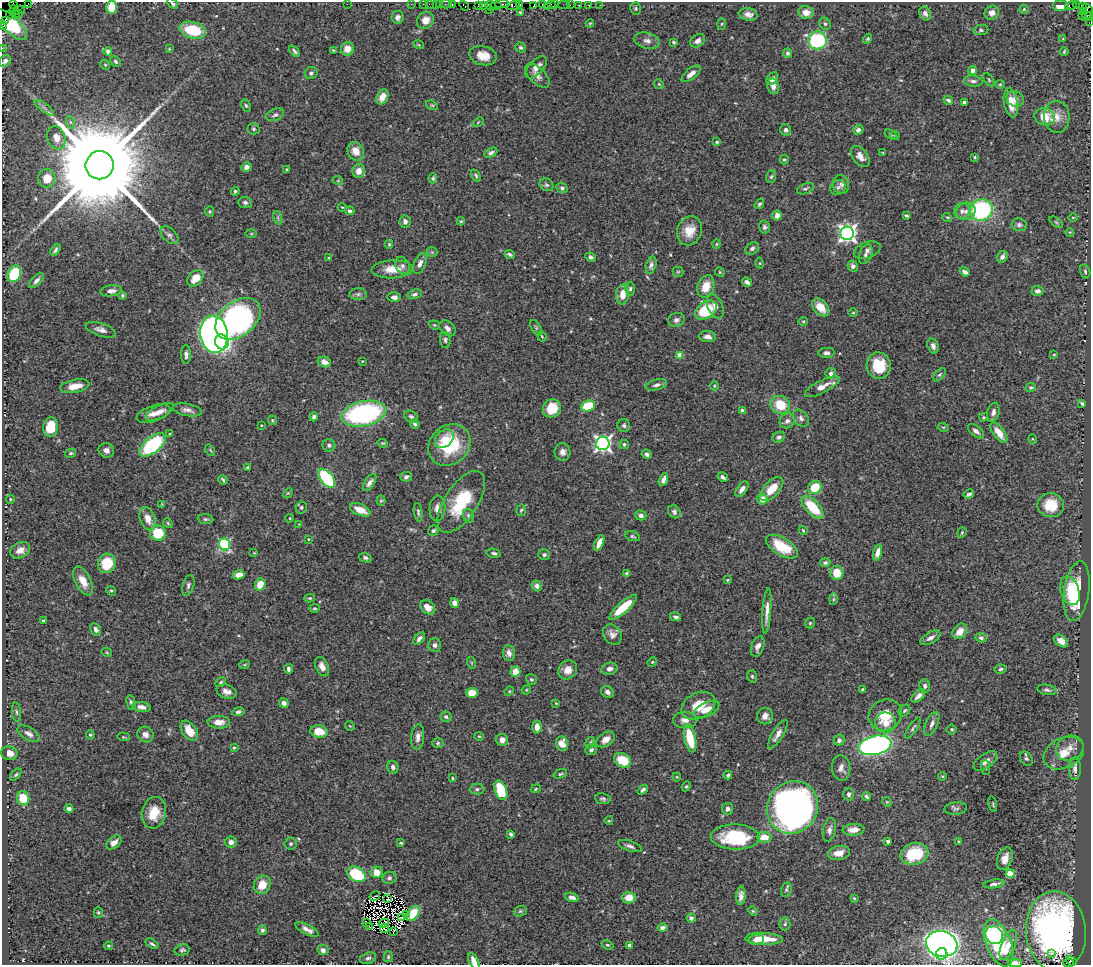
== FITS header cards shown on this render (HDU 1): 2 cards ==
NAXIS1  =                 1089
NAXIS2  =                  963

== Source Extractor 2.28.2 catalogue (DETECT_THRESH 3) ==
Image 1089 x 963 px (HDU 1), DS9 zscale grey, 1 PNG px = 1 image px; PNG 1093 x 967 px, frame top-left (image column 1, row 963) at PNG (2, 2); each listed source drawn as its Kron ellipse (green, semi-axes under 4 px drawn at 4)
Background 0.85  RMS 0.036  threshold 0.107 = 3 sigma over >= 5 px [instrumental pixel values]
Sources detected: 512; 7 with non-positive FLUX_AUTO (blend fragments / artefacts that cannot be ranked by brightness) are neither listed nor drawn; of the other 505, the 500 brightest by FLUX_AUTO listed and drawn (5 fainter detections omitted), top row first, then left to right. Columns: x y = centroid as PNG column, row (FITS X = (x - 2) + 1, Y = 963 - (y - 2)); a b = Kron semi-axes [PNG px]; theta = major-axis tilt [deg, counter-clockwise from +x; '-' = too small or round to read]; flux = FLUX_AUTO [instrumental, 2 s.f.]
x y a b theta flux
28 3 2 2 - 61
172 3 6 4 -41 7.2
14 4 4 2 - 59
347 4 2 2 - 38
411 4 2 2 - 25
423 4 2 2 - 34
429 4 2 2 - 36
436 4 2 2 - 22
440 4 3 2 - 28
446 4 6 2 0 32
502 4 7 2 -1 210
520 4 4 3 - 100
543 4 3 3 - 140
551 4 3 2 - 74
554 4 4 3 - 65
452 5 3 2 - 12
483 5 4 2 - 110
564 5 6 2 0 55
570 5 2 2 - 14
578 5 3 3 - 85
589 5 3 3 - 71
600 5 2 2 - 12
1071 5 6 3 13 320
1076 5 3 2 - 9.9
464 6 5 3 - 190
478 6 4 2 - 110
490 6 5 5 - 250
496 6 6 4 4 700
513 6 7 4 13 390
534 6 4 3 - 120
547 6 2 2 - 170
1061 6 8 5 0 22
1083 6 3 2 - 99
112 7 6 5 - 61
636 8 6 5 - 4.1
1024 9 5 4 - 3
14 10 5 2 - 140
21 10 4 2 - 120
489 10 2 2 - 6.4
1088 11 8 5 -72 530
806 12 8 6 -5 21
1083 12 3 2 - 65
521 13 4 3 - 5.1
925 13 7 5 -63 10
992 13 7 6 - 14
15 14 3 2 - 87
19 14 3 2 - 66
748 14 9 6 -10 15
10 15 4 2 - 110
1082 16 2 2 - 68
1086 16 3 3 - 140
1090 16 4 2 - 330
397 17 6 6 - 9.1
5 20 3 2 - 200
425 20 9 8 - 20
1089 22 2 2 - 51
590 23 4 3 - 2.4
722 24 6 4 88 2.2
825 24 6 5 - 5.1
2 25 5 2 - 140
11 25 20 8 -43 390
193 30 13 8 -14 110
981 30 7 5 8 4.6
868 39 5 4 - 3.7
1063 39 3 2 - 2.4
817 40 9 9 - 200
647 41 13 8 -14 14
698 41 8 6 36 12
674 42 3 3 - 4.1
419 45 5 3 - 2.3
521 47 5 4 - 5.1
2 48 2 2 - 43
169 49 4 3 - 2.5
347 49 7 6 - 28
333 50 4 2 - 2.4
108 51 4 4 - 12
295 51 7 3 -48 5.1
1064 52 4 3 - 2.9
788 53 5 4 - 5.5
483 56 14 9 -12 34
5 61 6 5 - 8.3
115 61 6 4 -47 5.3
105 65 5 4 - 2.9
536 67 14 7 46 20
973 70 4 4 - 12
311 73 6 6 - 5.3
691 74 11 5 38 16
537 75 15 8 -43 16
772 79 7 5 55 11
989 80 7 3 -55 3.1
973 81 9 5 -7 8.6
659 84 5 4 - 2.8
1000 84 4 4 - 2.6
773 86 8 6 -78 13
382 97 8 5 64 25
1015 99 9 7 -34 14
948 100 5 4 - 6.3
964 102 3 3 - 4
1011 103 15 7 -80 39
246 105 6 4 -63 3.9
432 105 6 4 -21 3.1
44 108 11 3 -35 6.5
275 115 9 5 24 7.4
1045 117 10 8 -18 59
1057 117 16 13 -86 28
70 122 6 4 -71 4.7
478 122 6 3 38 2.2
253 129 6 5 - 4.5
786 130 6 5 - 7.4
858 130 5 5 - 8.1
890 134 6 4 -31 2.8
895 135 5 3 - 2.3
56 138 12 8 -71 22
717 142 4 3 - 3.2
356 151 9 8 - 29
491 153 7 4 27 6.2
883 153 4 2 - 1.8
860 156 12 7 -53 16
975 157 3 3 - 3.4
784 160 5 4 - 3.2
100 165 14 14 - 77000
247 167 5 4 - 11
287 170 4 3 - 3.5
359 171 7 6 - 22
476 176 6 4 -58 4.1
771 177 6 5 - 4.3
47 178 9 8 - 41
433 178 5 4 - 3.8
338 181 5 3 - 2.1
841 184 9 8 - 8.6
546 185 7 6 - 5.4
838 187 8 7 - 7.2
562 188 6 5 - 5.3
806 189 9 5 22 5.2
235 191 4 4 - 4.1
245 202 7 6 - 6.3
759 204 6 4 55 4.5
342 207 4 3 - 2
981 210 11 10 - 270
210 211 5 4 - 3.2
350 211 5 4 - 6.3
962 211 8 7 - 9.9
966 211 10 8 23 15
777 215 5 4 - 15
906 215 3 3 - 3.4
947 217 5 3 - 2.3
1073 217 5 3 - 2.2
278 218 7 4 -72 4.7
461 221 4 4 - 2.2
405 222 6 5 - 7.8
1056 222 8 4 -35 3.3
1019 225 7 6 - 6.3
764 227 6 5 - 5.8
690 231 15 12 66 38
1070 232 4 3 - 2.1
251 233 5 3 - 2.3
847 233 7 6 - 1100
169 235 10 6 -44 7.9
389 244 4 4 - 3
717 244 5 3 - 2.3
752 248 7 5 36 6.9
55 250 6 4 58 6.2
867 250 14 8 18 12
432 252 5 5 - 3.7
510 254 5 3 - 4.7
866 254 10 6 66 9.4
591 257 5 4 - 6.1
1002 257 6 5 - 8.1
328 258 4 3 - 2.5
420 263 11 5 69 11
760 263 5 3 - 2.2
651 265 9 5 77 7.9
402 266 9 7 -60 9.4
853 266 5 5 - 9.3
392 269 21 9 2 37
1085 271 7 5 -74 4.5
678 272 5 5 - 3
720 272 5 4 - 2.8
965 272 5 4 - 11
14 274 8 6 65 130
195 278 9 7 47 36
36 280 9 4 46 9
747 282 5 3 - 11
706 286 11 8 68 35
630 289 7 5 88 5
111 291 11 5 6 12
1037 291 6 5 - 9.3
358 294 8 6 1 6
415 294 7 4 17 6.3
623 294 10 6 81 29
122 295 4 3 - 3.7
394 297 6 5 - 10
715 306 13 7 -67 12
821 307 10 7 -49 34
706 310 12 8 35 130
853 313 5 3 - 2.4
238 319 25 17 39 770
676 320 8 7 - 8.3
803 321 5 3 - 2.4
434 325 5 4 - 2.7
447 328 9 6 -43 12
536 328 8 4 -57 3.9
101 330 16 6 -18 14
214 334 19 13 -81 1700
542 336 5 4 - 2.5
707 337 8 5 -4 14
445 340 8 5 -86 5.4
222 342 7 6 - 320
933 346 7 5 -73 9.3
826 353 8 5 1 6.6
186 354 9 5 90 8.7
680 355 4 4 - 35
1054 355 4 2 - 2
362 361 3 2 - 1.8
324 362 7 5 -16 17
879 366 13 12 - 69
831 373 5 5 - 8.1
940 375 8 4 48 4.1
656 385 11 5 14 8.8
75 386 15 6 11 34
714 386 5 3 - 2.3
822 387 19 6 27 24
1031 387 5 4 - 3
1082 403 4 3 - 4
780 405 10 8 -30 60
588 406 7 5 20 75
552 408 9 8 - 66
187 410 15 6 -11 12
742 410 4 4 - 6.9
160 412 15 6 27 17
993 412 9 6 77 11
153 414 17 8 18 19
363 414 22 12 11 400
314 417 4 4 - 5.4
411 417 7 5 -32 6.8
984 417 4 3 - 3.2
801 418 10 7 -52 8.5
272 420 5 4 - 2.7
787 421 8 7 - 9.1
415 424 5 4 - 6.4
261 425 3 2 - 1.7
624 425 6 6 - 5.7
51 427 10 7 84 57
943 427 5 3 - 2.9
976 431 9 5 -39 9.8
999 433 12 5 -54 33
170 434 4 3 - 3
779 437 6 5 - 6.2
444 439 11 8 45 26
1033 439 4 3 - 2
382 443 5 3 - 2.5
603 443 6 6 - 850
624 444 5 4 - 5.4
152 445 16 7 39 230
329 445 6 6 - 5.9
449 445 23 19 41 140
106 450 8 7 - 12
210 450 6 3 -55 2.8
562 452 9 8 - 12
71 453 5 4 - 4.2
647 454 5 4 - 7.9
248 467 4 4 - 4.3
406 477 6 4 8 6.4
723 477 5 3 - 6.9
327 478 11 6 -51 220
223 480 5 3 - 3.6
663 480 7 4 66 13
369 483 10 4 55 9.5
815 487 7 6 - 66
742 489 9 5 54 13
772 489 15 7 46 46
288 493 5 4 - 2.3
969 494 5 3 - 7.8
10 499 4 4 - 2.6
762 499 5 5 - 28
381 501 5 4 - 2.9
461 502 35 16 57 120
162 504 4 4 - 2
1051 505 13 12 - 59
301 507 6 6 - 5.1
813 507 14 7 -46 87
437 508 13 8 87 17
360 510 11 5 -23 35
521 510 6 5 - 3.8
418 512 9 4 -82 5.1
674 512 7 5 -50 7
641 515 5 5 - 9.3
469 516 7 5 -71 7.3
290 518 4 3 - 1.9
148 519 12 7 -71 26
206 519 8 5 -6 4.7
168 523 5 4 - 3.1
299 524 4 3 - 1.9
803 530 4 3 - 2.8
433 531 6 5 - 5.7
158 533 8 7 - 78
962 533 5 4 - 3.1
632 536 8 4 -17 4.2
308 539 3 3 - 1.7
599 543 8 4 66 25
224 544 6 5 - 310
782 547 18 8 -31 77
20 550 10 7 27 18
878 552 8 4 74 16
254 553 4 3 - 1.7
494 553 7 4 -13 5.5
544 555 6 5 - 6.4
365 558 6 4 -16 5.4
107 563 10 8 67 66
825 563 5 4 - 4.5
627 573 4 3 - 4.2
837 573 7 6 - 46
239 575 6 4 13 19
727 580 4 4 - 2.1
83 581 15 8 -63 31
260 584 6 5 - 40
188 585 11 5 73 7.1
537 586 5 5 - 10
111 591 5 4 - 3.4
1070 591 15 9 -71 32
1077 591 30 12 82 140
310 598 5 4 - 3.5
833 599 6 3 88 2.3
455 603 5 4 - 15
428 607 8 6 -42 22
623 607 18 5 41 69
315 608 5 4 - 3
767 611 23 4 86 19
676 617 5 3 - 5.6
44 621 4 3 - 5.7
810 623 5 5 - 3.5
96 629 7 4 -65 8.2
960 631 8 6 48 27
612 634 11 8 -55 14
930 638 11 5 32 11
981 638 6 4 -17 5.7
419 639 7 4 50 8.5
1061 641 8 5 -36 16
435 645 7 6 - 8.6
758 646 11 6 70 13
107 652 5 4 - 2.5
509 653 8 6 -82 12
652 662 5 4 - 2.5
472 663 6 4 -71 2.7
245 664 5 3 - 2.4
322 667 10 6 -67 15
288 669 4 3 - 6
610 669 8 6 15 11
1001 669 6 4 12 5
568 670 10 9 - 21
515 672 5 5 - 32
752 676 6 5 - 4
531 679 6 5 - 3.6
221 682 6 4 30 3.8
925 686 7 5 -81 7.3
862 689 4 3 - 2.7
526 690 5 4 - 2.3
1047 690 10 5 -12 6.6
509 691 5 4 - 2.5
227 692 10 7 -16 14
607 692 7 5 -31 8.8
472 693 6 5 - 30
918 696 8 4 43 12
131 702 7 4 -80 5.1
284 703 5 4 - 11
556 703 3 2 - 1.8
698 706 18 12 28 48
141 707 9 5 -9 12
707 709 13 7 25 26
904 711 6 5 - 4.1
16 712 9 4 -85 5.4
238 712 6 4 9 6.2
885 715 17 15 28 57
765 716 8 8 - 17
446 717 5 5 - 6
685 720 12 8 2 15
219 722 11 6 -1 19
885 723 10 10 - 22
932 724 13 6 65 13
350 726 5 3 - 1.9
537 727 6 4 -86 12
913 728 12 4 56 5.5
952 729 5 5 - 4
189 731 11 7 -54 39
319 731 9 6 -8 47
29 734 12 6 -32 12
778 734 16 5 59 16
90 735 5 4 - 3.2
145 735 8 7 - 12
479 736 4 3 - 2.1
123 737 6 3 -5 2.5
418 737 13 6 83 14
690 738 14 5 -77 88
606 739 10 6 33 18
502 740 6 6 - 14
839 740 5 5 - 7.7
590 742 6 4 69 3.8
438 743 6 5 - 4.2
562 744 7 6 - 26
875 745 17 9 13 800
234 747 3 3 - 3.7
1070 748 14 12 26 24
591 749 6 5 - 6.8
9 753 8 7 - 20
1064 753 21 15 26 46
1026 759 8 5 -54 5.7
623 760 9 6 -25 56
985 761 14 7 36 13
393 767 6 5 - 7.8
841 768 13 9 -83 15
986 768 7 4 -83 3.7
1075 769 11 6 88 13
560 774 7 4 20 4
16 775 7 4 45 3.9
728 775 4 3 - 4
942 776 4 3 - 2.2
677 777 4 4 - 2.3
452 778 3 2 - 2.8
686 786 5 4 - 3
477 789 7 5 0 5.3
536 789 5 4 - 2.5
501 790 10 6 -69 100
643 790 6 4 40 5.5
848 794 6 5 - 6.6
866 796 4 3 - 4.6
23 798 7 6 - 54
603 799 8 5 -9 5.2
887 802 5 4 - 2.6
993 804 8 3 -77 3
792 807 27 25 56 1400
69 809 5 4 - 8
728 809 6 5 - 7.2
956 809 11 6 6 6.9
154 813 16 12 77 52
609 821 4 3 - 2.2
829 830 12 6 77 11
853 830 11 6 4 20
511 834 4 3 - 5.9
735 837 24 12 -1 160
764 837 7 5 -4 32
888 841 4 3 - 4.8
959 841 3 2 - 2.2
114 842 9 5 37 15
231 842 6 6 - 10
401 843 4 3 - 2.7
291 844 6 6 - 4.8
630 846 12 5 -19 8.5
839 853 11 7 11 24
914 854 14 10 13 120
1005 859 12 7 69 22
377 872 6 6 - 27
356 874 10 7 -30 140
1010 874 4 4 - 76
389 878 7 6 - 5.9
994 884 11 4 7 7.3
262 885 9 8 - 37
786 890 7 5 75 4.9
375 896 5 2 - 3.2
741 896 9 4 86 12
572 897 7 4 -20 9.9
629 898 7 6 - 30
854 898 4 4 - 2.3
388 899 4 2 - 2.2
520 911 7 5 21 4
753 911 5 4 - 2.8
98 913 5 4 - 3.3
413 913 8 5 52 65
406 914 3 2 - 3.6
401 917 4 2 - 1.9
691 918 4 4 - 9.1
366 922 3 2 - 4.3
384 923 5 2 - 1.7
785 924 6 5 - 5.1
370 927 3 2 - 6.4
385 928 4 3 - 2.5
662 928 5 3 - 7
307 929 12 5 -26 14
262 930 5 4 - 6
1056 931 40 30 -84 740
393 932 3 2 - 3.9
994 935 9 8 - 27
756 939 7 5 11 16
764 939 19 6 -3 51
998 943 25 12 -68 210
152 944 7 3 -30 4.9
942 944 16 12 -15 1800
607 945 6 4 -26 3.1
629 945 4 3 - 9
1008 945 16 6 68 19
108 946 4 3 - 3.1
182 950 7 5 12 4.9
323 950 5 5 - 12
942 954 6 5 - 89
1051 954 3 3 - 8.4
388 957 5 4 - 3.3
368 958 8 5 15 6.1
474 961 8 4 -62 19
1071 961 6 3 -35 190
1015 963 7 3 -1 10
1068 963 5 2 - 380
At the frame edge (FLAGS 8, measured only in part): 12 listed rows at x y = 28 3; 172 3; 14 4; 112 7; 1090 16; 1089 22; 2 25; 2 48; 5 61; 474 961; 1015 963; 1068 963
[5 fainter detections neither listed nor drawn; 7 non-positive-flux detections neither listed nor drawn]